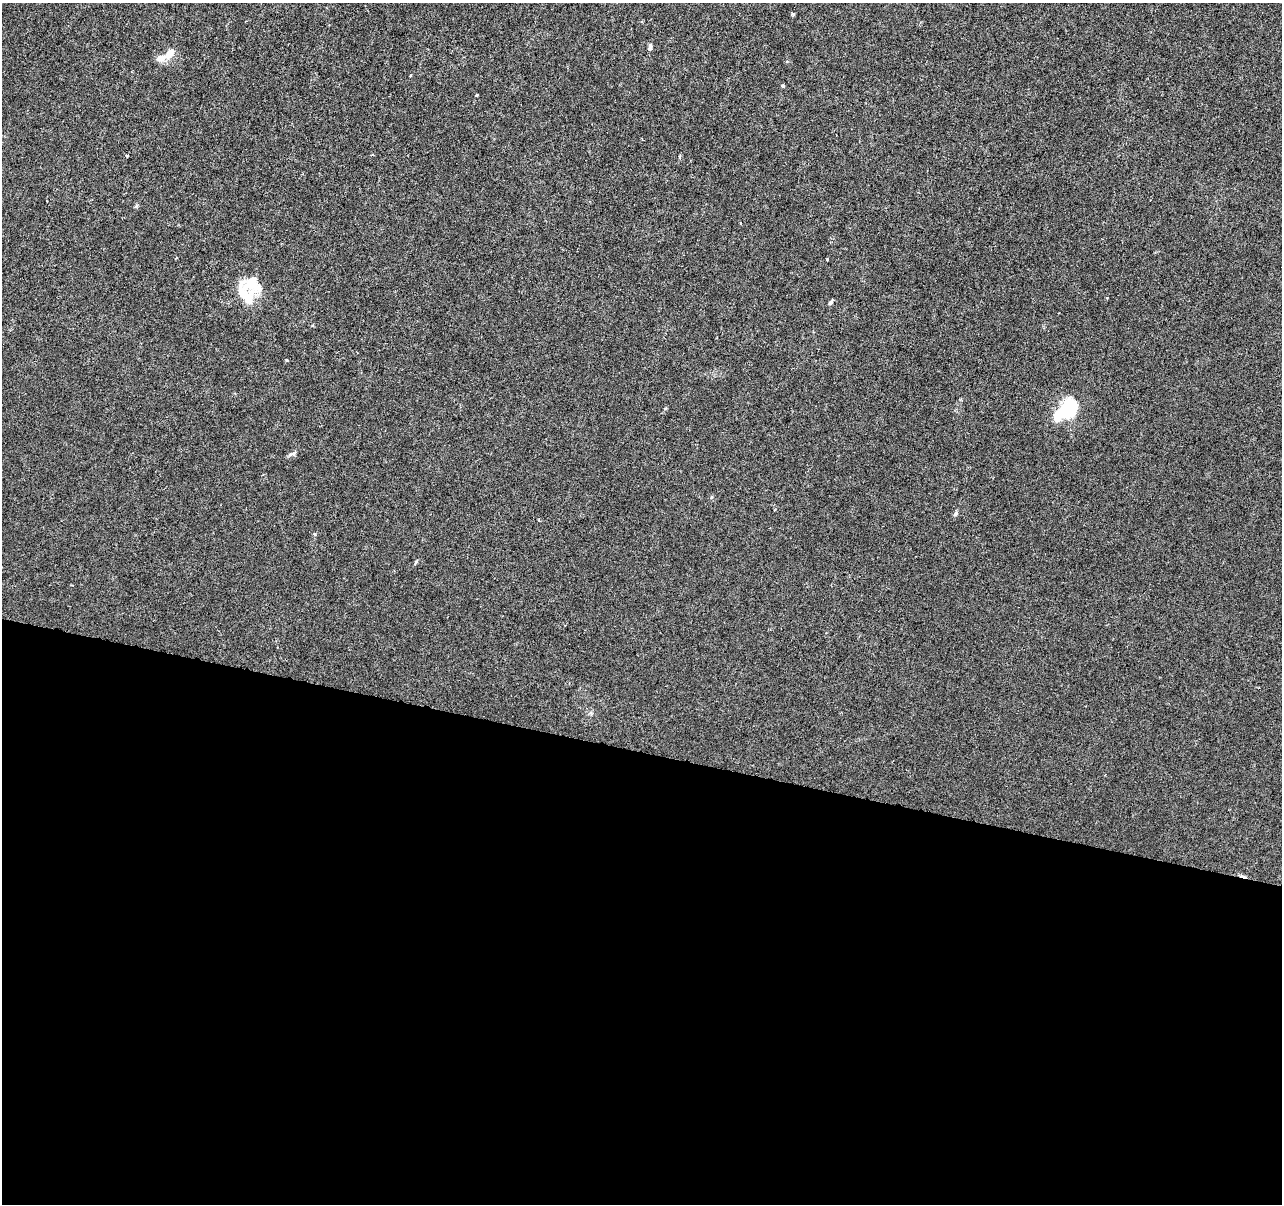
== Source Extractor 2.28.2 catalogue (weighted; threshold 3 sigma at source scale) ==
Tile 14 of 4 x 4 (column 2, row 4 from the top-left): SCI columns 1281-2560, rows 222-1423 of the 5128 x 5312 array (HDU 1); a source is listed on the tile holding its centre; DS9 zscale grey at full resolution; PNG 1284 x 1206 px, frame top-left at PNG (2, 3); no overlay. Shown black and unused: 38% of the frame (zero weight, under 3 of 6 exposures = <1% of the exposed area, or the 3 px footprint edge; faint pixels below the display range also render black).
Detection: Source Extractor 2.28.2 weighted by HDU 2 'WHT'; one run over the whole footprint, this tile lists its part. Background -4.65e-06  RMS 0.0013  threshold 0.00516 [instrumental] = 3 sigma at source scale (4.09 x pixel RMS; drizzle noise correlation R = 1.36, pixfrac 0.8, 0.0396/0.0396 arcsec/px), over >= 5 px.
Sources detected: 22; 2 inside a brighter object's white glare — not listed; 3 inside a brighter listed object's ellipse — not listed separately; the other 17 listed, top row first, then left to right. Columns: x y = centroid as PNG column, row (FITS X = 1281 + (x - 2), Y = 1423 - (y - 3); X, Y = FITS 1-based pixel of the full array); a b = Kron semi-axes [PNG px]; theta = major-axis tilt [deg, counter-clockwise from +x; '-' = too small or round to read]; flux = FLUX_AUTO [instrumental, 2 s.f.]
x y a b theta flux
793 14 4 3 - 0.19
650 47 8 5 82 0.33
169 53 14 9 45 1.1
782 86 4 4 - 0.18
476 95 3 3 - 0.18
127 155 3 3 - 0.19
827 259 2 2 - 0.11
252 283 20 16 -13 2.6
245 295 26 11 -54 2.8
830 303 6 4 42 0.28
312 325 4 3 - 0.1
287 360 3 3 - 0.2
665 409 5 3 - 0.12
1071 410 17 11 83 6.5
294 453 7 5 18 0.27
956 514 8 5 53 0.22
314 534 5 3 - 0.12